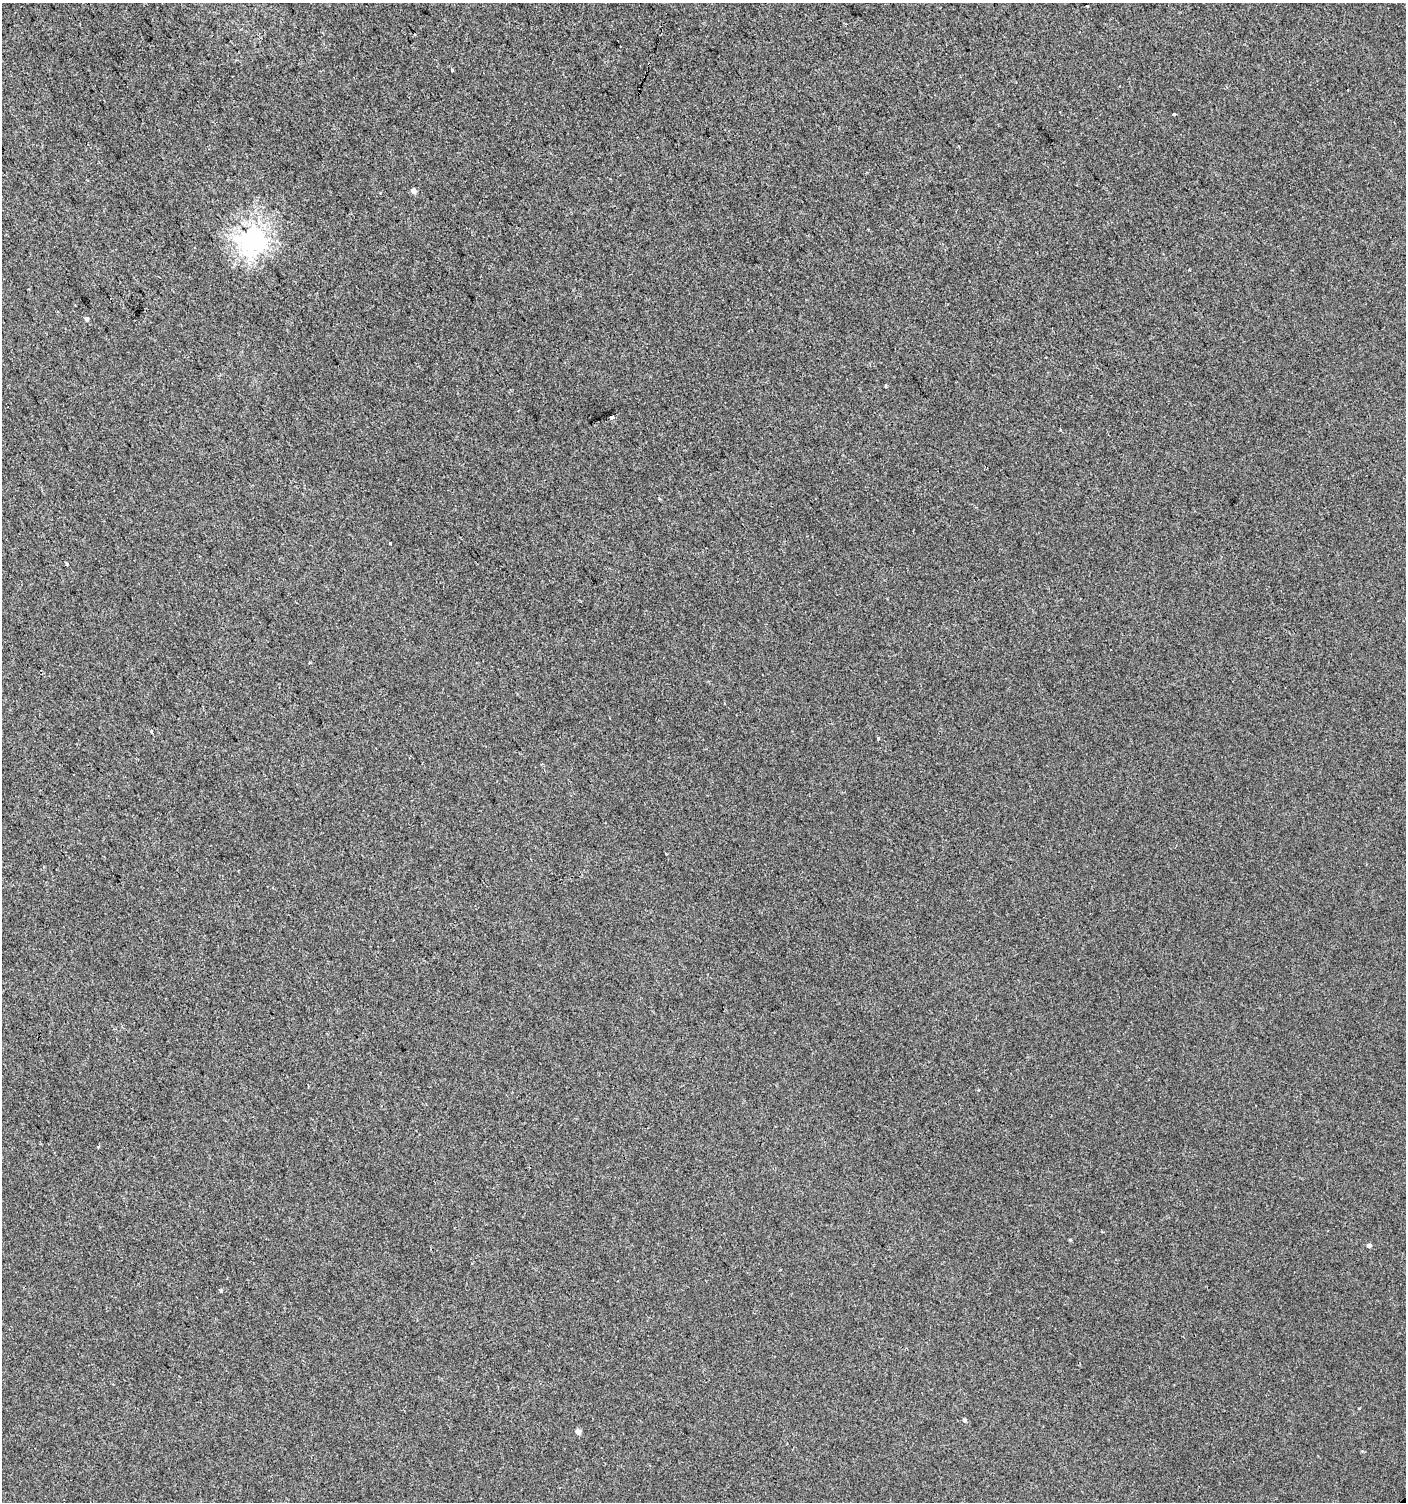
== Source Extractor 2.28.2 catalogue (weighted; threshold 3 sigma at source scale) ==
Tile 11 of 4 x 4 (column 3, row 3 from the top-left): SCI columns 3014-4417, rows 1501-3000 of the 5962 x 6005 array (HDU 1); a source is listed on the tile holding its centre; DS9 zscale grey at full resolution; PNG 1408 x 1504 px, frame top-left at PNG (2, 3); no overlay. Shown black and unused: <1% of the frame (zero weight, under 2 of 3 exposures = <1% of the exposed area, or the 3 px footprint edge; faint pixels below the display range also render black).
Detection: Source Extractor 2.28.2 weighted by HDU 2 'WHT'; one run over the whole footprint, this tile lists its part. Background 0.00128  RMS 0.0057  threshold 0.0255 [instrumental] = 3 sigma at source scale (4.5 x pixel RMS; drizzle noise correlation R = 1.50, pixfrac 1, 0.0396/0.0396 arcsec/px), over >= 5 px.
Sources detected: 19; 3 cosmic-ray / hot-pixel residue — not listed; the other 16 listed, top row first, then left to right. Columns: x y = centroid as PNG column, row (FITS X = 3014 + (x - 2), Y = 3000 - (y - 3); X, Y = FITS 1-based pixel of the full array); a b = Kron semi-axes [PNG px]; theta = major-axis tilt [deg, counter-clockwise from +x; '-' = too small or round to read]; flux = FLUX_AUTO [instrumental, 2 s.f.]
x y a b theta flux
1087 6 3 3 - 1.7
452 70 3 3 - 2.6
1174 114 3 3 - 2.5
413 191 6 5 - 2
252 239 8 8 - 400
87 319 5 5 - 1.1
886 386 3 3 - 1.1
612 417 4 3 - 5.7
390 543 3 3 - 0.82
67 564 3 3 - 1.6
152 732 3 3 - 2.8
878 738 4 3 - 0.59
1070 1240 4 4 - 0.5
1369 1246 5 4 - 1.6
964 1420 5 4 - 1
578 1432 5 5 - 3.1
Unlisted compact peaks at least as high as the median listed source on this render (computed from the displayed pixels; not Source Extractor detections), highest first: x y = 221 1291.